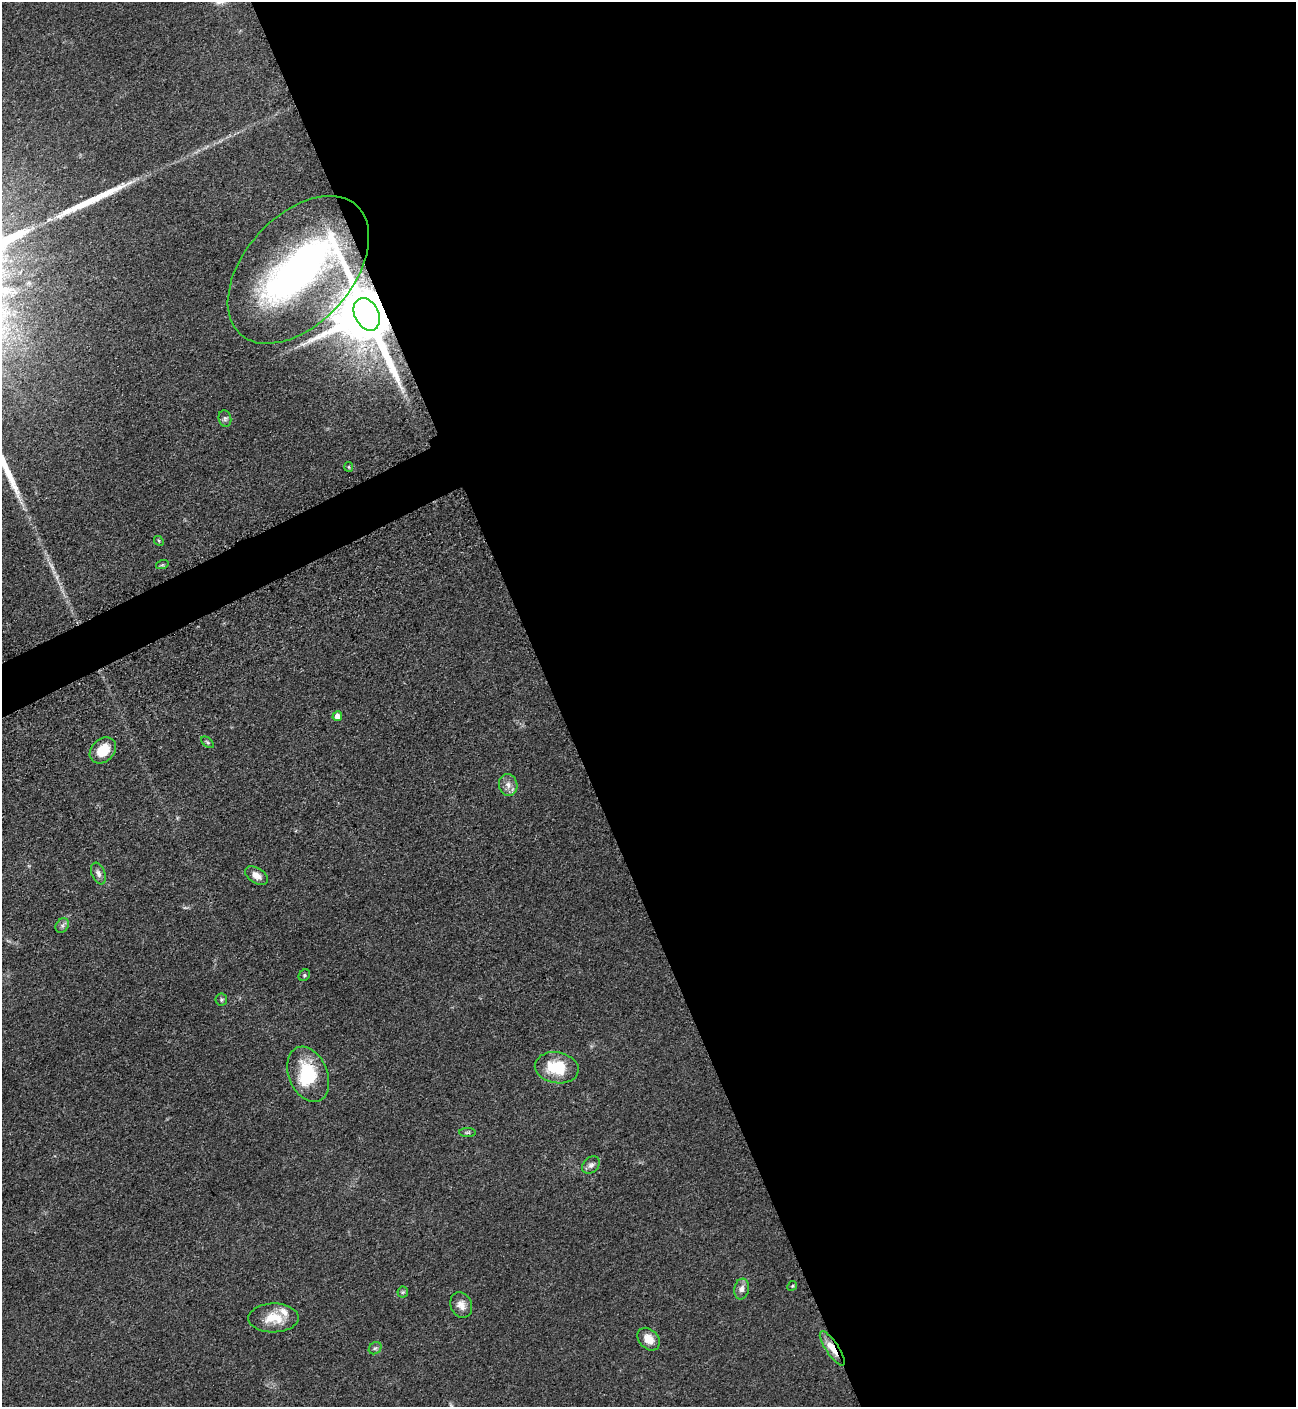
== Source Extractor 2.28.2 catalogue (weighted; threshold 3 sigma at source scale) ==
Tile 8 of 4 x 4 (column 4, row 2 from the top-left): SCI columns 4182-5475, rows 2874-4278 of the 5664 x 5700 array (HDU 1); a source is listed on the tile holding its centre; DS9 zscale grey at full resolution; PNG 1298 x 1409 px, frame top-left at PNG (2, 2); each listed source drawn as its Kron ellipse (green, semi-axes under 4 px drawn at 4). Shown black and unused: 58% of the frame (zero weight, under 3 of 5 exposures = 4% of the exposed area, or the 3 px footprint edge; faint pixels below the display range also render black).
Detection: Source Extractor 2.28.2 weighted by HDU 2 'WHT'; one run over the whole footprint, this tile lists its part. Background 0.0508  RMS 0.006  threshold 0.027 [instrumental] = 3 sigma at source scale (4.5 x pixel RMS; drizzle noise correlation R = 1.50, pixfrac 1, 0.05/0.05 arcsec/px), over >= 5 px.
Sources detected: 31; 1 long thin detection or spike segment (spike, bleed or trail) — neither listed nor drawn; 3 inside a brighter listed object's ellipse — not listed separately; the other 27 listed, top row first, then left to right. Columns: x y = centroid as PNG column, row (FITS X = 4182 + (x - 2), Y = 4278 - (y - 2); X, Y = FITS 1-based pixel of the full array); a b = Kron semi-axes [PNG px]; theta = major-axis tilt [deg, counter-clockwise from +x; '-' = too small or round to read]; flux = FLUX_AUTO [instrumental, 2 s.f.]
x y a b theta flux
298 270 87 54 48 280
367 314 17 12 -64 5600
225 419 8 6 -76 1.7
349 467 5 4 - 0.66
159 541 5 4 - 0.74
162 565 6 4 18 0.73
337 716 5 4 - 3.9
208 742 7 4 -38 1
103 750 15 11 43 13
508 785 11 9 -80 4.1
98 874 11 6 -68 2.9
256 876 12 7 -31 4.9
62 926 8 6 55 1.8
304 975 6 5 - 0.99
221 1000 6 6 - 1.1
557 1068 22 15 -10 22
308 1074 29 19 -67 29
467 1132 8 4 1 0.93
591 1165 10 7 40 2.7
792 1286 5 4 - 0.63
742 1289 10 7 80 3
403 1292 6 5 - 0.87
461 1305 13 10 -63 4.5
273 1318 25 14 1 13
649 1339 13 9 -46 6.8
375 1348 7 5 42 1.3
832 1348 20 6 -56 8.5
Overlapping masked pixels (flux is a lower limit): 3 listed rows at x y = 298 270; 367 314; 832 1348